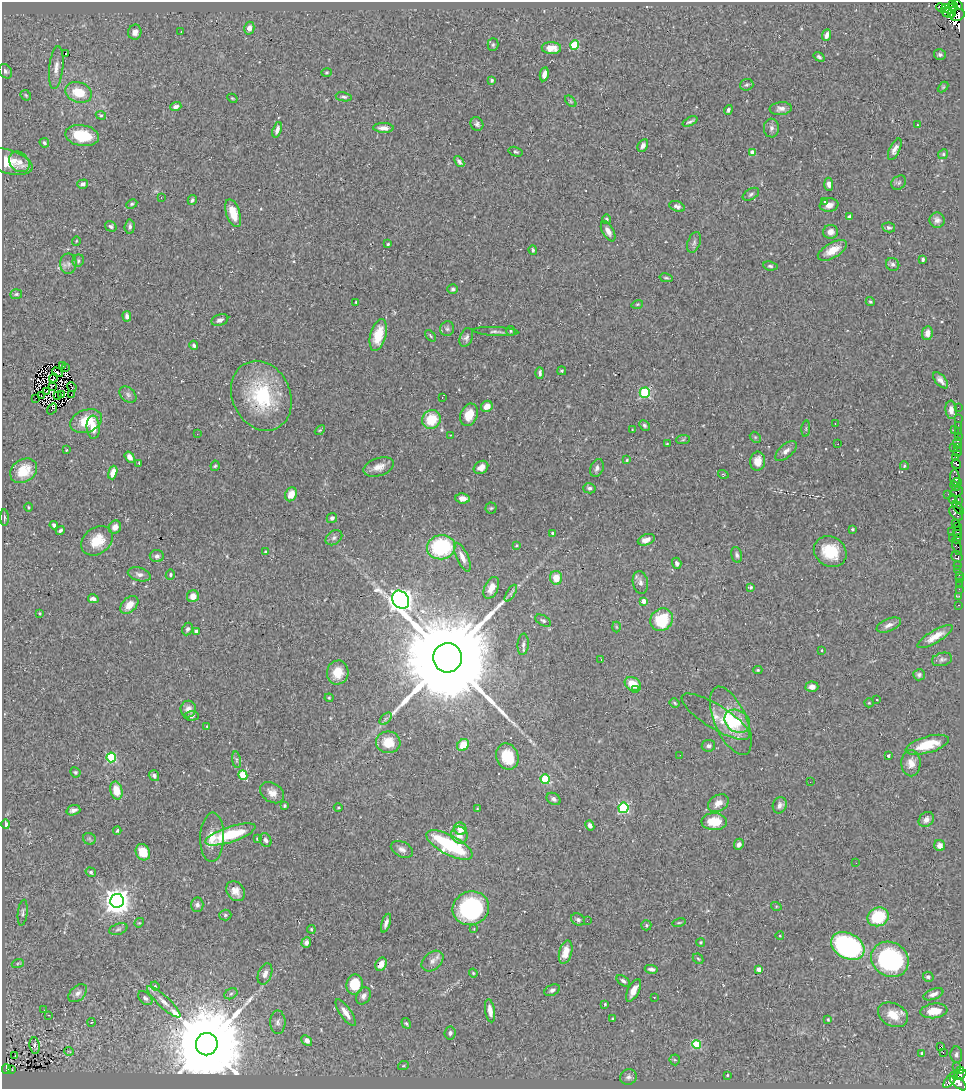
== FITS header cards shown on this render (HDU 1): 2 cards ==
NAXIS1  =                  962
NAXIS2  =                 1087

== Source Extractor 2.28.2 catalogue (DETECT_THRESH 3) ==
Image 962 x 1087 px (HDU 1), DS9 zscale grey, 1 PNG px = 1 image px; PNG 966 x 1091 px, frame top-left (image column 1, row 1087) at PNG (2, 2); each listed source drawn as its Kron ellipse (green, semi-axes under 4 px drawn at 4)
Background 0.309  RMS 0.021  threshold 0.062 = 3 sigma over >= 5 px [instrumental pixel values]
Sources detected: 375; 5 with non-positive FLUX_AUTO (blend fragments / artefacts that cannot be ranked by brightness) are neither listed nor drawn; the other 370 listed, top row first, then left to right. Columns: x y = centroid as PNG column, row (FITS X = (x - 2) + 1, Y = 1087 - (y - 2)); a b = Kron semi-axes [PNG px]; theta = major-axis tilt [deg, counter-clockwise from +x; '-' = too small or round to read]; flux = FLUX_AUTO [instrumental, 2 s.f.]
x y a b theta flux
952 3 3 2 - 140
958 5 5 4 - 260
941 8 5 3 - 82
946 8 4 3 - 170
951 8 7 2 35 130
947 13 7 3 -27 430
952 14 3 2 - 180
957 15 7 6 - 440
249 28 6 5 - 6.6
135 32 7 6 - 7.6
181 32 2 2 - 0.72
827 35 6 4 68 6.8
493 45 6 5 - 2.5
575 45 4 4 - 72
551 48 9 6 -3 13
65 54 3 3 - 45
940 55 6 5 - 3.1
819 57 6 4 -36 2.7
56 68 21 7 84 11
5 71 8 6 -53 3.8
326 73 5 4 - 1.7
544 74 7 4 78 8.3
492 80 4 3 - 2.1
747 85 7 5 18 2.7
943 87 6 4 45 1.5
79 92 14 10 -18 35
26 95 6 4 -45 2
344 97 8 4 -10 3.3
232 98 5 3 - 1.4
571 101 7 4 -46 2.3
176 107 5 4 - 6.1
781 109 11 6 6 7.2
728 110 5 3 - 3.1
101 115 5 4 - 1.8
690 121 8 3 25 2.9
477 124 7 6 - 3.7
917 125 2 2 - 20
383 128 10 5 -2 8.8
771 128 9 7 89 5.1
277 130 8 4 71 6.5
82 135 17 10 -10 53
44 143 5 4 - 2.4
643 145 7 5 61 4.6
895 149 11 5 64 7.2
516 152 7 4 -17 2.3
753 153 4 4 - 21
943 154 5 4 - 2.1
8 162 25 12 -17 28
19 162 11 9 -45 8.6
459 162 6 3 -50 3.8
899 183 8 6 39 3.3
83 184 5 4 - 4.4
829 184 6 4 -85 4.9
751 194 9 5 30 3.4
161 197 3 2 - 1.4
192 200 5 4 - 2.9
825 202 3 2 - 0.82
132 204 6 4 27 2.2
829 205 9 7 8 8
677 206 8 5 -19 4.8
233 213 14 7 -71 27
849 216 4 3 - 3
606 219 5 4 - 3.2
937 220 8 7 - 6.1
111 226 6 5 - 3.1
130 227 7 5 85 3.8
889 227 6 5 - 2.9
608 231 11 5 -61 8.7
831 232 7 7 - 7.4
76 241 5 3 - 1.1
694 242 11 6 69 4.2
388 244 3 3 - 1.6
533 250 5 3 - 2.4
832 250 16 7 30 22
923 259 4 3 - 2.6
78 261 6 5 - 3.1
68 264 10 8 90 6.4
893 264 7 6 - 3.9
770 266 7 4 -8 2.8
666 278 7 4 -12 2
453 289 5 5 - 3
16 294 6 5 - 2.2
356 302 3 2 - 1.1
870 302 5 4 - 2
637 304 6 3 19 1.5
127 316 5 4 - 4.7
220 320 8 5 20 5.2
447 329 7 7 - 3.5
496 331 22 4 -3 5.3
511 331 5 4 - 1.8
927 333 7 5 78 10
378 335 16 8 75 34
430 336 7 3 -50 1.8
466 337 10 6 68 4.6
194 345 4 3 - 3.4
62 366 3 2 - 1.3
65 368 2 2 - 0.33
562 371 4 3 - 1.9
57 372 6 2 -33 1.8
540 373 5 3 - 4.1
53 378 4 2 - 0.75
940 380 10 5 -48 6.6
52 386 4 2 - 0.5
72 387 5 2 - 0.98
47 391 2 2 - 0.17
645 393 5 5 - 120
41 395 2 2 - 1.1
61 395 3 2 - 1
71 395 3 2 - 5.3
128 395 10 6 -41 4.6
58 396 3 2 - 0.55
261 396 36 29 -65 110
442 397 3 2 - 4
36 398 2 2 - 3.3
487 406 6 5 - 12
958 407 2 2 - 1.5
52 409 6 3 54 5
951 410 9 5 -83 6.9
469 415 12 8 69 20
431 419 9 9 - 38
958 419 2 2 - 5.4
86 421 16 11 21 35
835 424 3 2 - 2.2
644 425 6 4 -46 2.5
958 425 2 2 - 5.8
93 427 11 6 -86 17
632 429 2 2 - 0.9
806 429 8 3 85 1.7
954 429 4 3 - 34
320 430 6 3 44 1.6
958 432 3 3 - 18
197 434 2 2 - 0.66
450 435 3 2 - 1.5
958 436 2 2 - 9
755 437 6 4 -45 2.1
683 440 7 4 3 2.2
957 443 6 3 -90 25
667 444 4 3 - 1.2
838 444 2 2 - 1.4
953 447 3 3 - 27
958 448 3 3 - 17
66 450 3 2 - 1
786 451 13 6 42 6.7
957 452 5 3 - 340
130 457 6 4 -53 6.7
956 458 3 3 - 160
627 460 4 3 - 1.6
758 461 9 7 83 14
139 463 3 2 - 1.3
956 464 5 4 - 220
215 466 5 4 - 1.8
904 466 4 3 - 1.6
379 467 15 9 18 13
481 467 8 6 35 11
597 468 9 6 69 5.3
24 471 14 11 35 32
113 472 7 4 73 15
723 474 5 3 - 1.3
955 478 9 5 -83 280
957 482 4 2 - 140
955 486 5 3 - 180
589 488 6 5 - 3.7
956 492 7 4 28 240
291 494 7 5 66 16
948 494 2 2 - 2
463 498 7 5 -7 8.1
953 499 5 3 - 230
958 500 3 2 - 82
28 507 4 3 - 1.3
491 508 5 5 - 2
958 508 7 3 -55 14
956 513 8 5 -49 110
4 518 8 3 -88 2.5
332 518 5 5 - 4.6
956 523 2 2 - 55
54 525 4 3 - 4
115 527 7 6 - 11
958 527 3 2 - 72
852 529 4 3 - 1.7
60 531 5 3 - 2.7
952 532 3 2 - 5.5
958 532 5 3 - 28
553 533 4 3 - 7
334 538 9 6 37 4.2
952 538 3 2 - 6.8
957 539 5 3 - 21
646 540 9 5 20 9.4
97 541 17 13 38 32
516 546 4 2 - 1.1
441 547 14 12 11 120
957 547 8 4 -70 43
266 552 4 3 - 2.1
830 552 17 14 -34 46
737 555 8 5 -76 3.9
157 556 7 6 - 4.4
957 556 6 5 - 270
462 557 15 5 -65 11
677 563 6 4 -70 3.7
958 565 3 2 - 16
957 569 2 2 - 4.7
139 574 12 6 -15 6.1
170 575 5 4 - 2.5
959 575 2 2 - 3.9
556 578 7 6 - 20
959 579 2 2 - 3.9
640 582 11 7 -80 6.8
959 584 2 2 - 9
751 587 4 3 - 2.3
491 588 11 6 65 16
959 589 2 2 - 2.1
511 593 9 4 59 3.1
193 596 6 6 - 10
959 596 3 2 - 2.4
93 599 5 4 - 5.2
401 600 10 7 -52 1500
643 601 4 4 - 16
129 605 11 7 44 16
959 605 3 2 - 2.5
40 613 4 2 - 1.2
661 620 12 10 46 59
543 621 8 5 -31 2.9
889 625 13 6 23 7.7
616 627 5 3 - 1.3
188 629 6 5 - 3.3
196 631 4 3 - 5.3
935 637 20 6 31 17
523 644 11 5 85 5
822 650 4 3 - 1.4
447 658 14 14 - 53000
601 659 3 2 - 2.3
942 659 10 6 14 4.3
758 670 4 4 - 1.7
338 672 12 11 - 23
919 675 5 5 - 3.2
633 684 8 6 -32 24
812 687 6 5 - 8.5
636 690 3 3 - 4
329 698 4 4 - 1.5
876 700 3 3 - 5.1
675 703 5 3 - 1.8
869 703 5 4 - 1.5
188 709 8 8 - 9.6
192 716 7 4 4 2.9
716 717 39 12 -32 22
386 719 7 4 46 2.9
731 721 37 16 -66 62
737 721 14 10 -32 25
207 726 3 3 - 1.3
388 742 12 11 - 27
463 745 6 5 - 25
927 745 22 8 16 38
708 746 7 6 - 4.9
680 755 3 2 - 1.3
888 756 3 3 - 2.8
111 757 5 4 - 110
507 757 13 11 -67 44
236 760 8 4 -82 3.5
911 763 13 9 -88 12
75 772 5 4 - 2.1
243 775 5 4 - 57
154 776 6 5 - 4.3
545 779 4 4 - 64
810 782 2 2 - 0.79
116 791 9 6 -76 23
272 793 13 9 -34 11
554 799 7 5 -33 4.3
718 803 11 8 32 11
780 805 8 7 - 6.1
284 806 3 3 - 2.1
338 807 4 3 - 1.3
623 808 5 5 - 160
477 809 3 3 - 1.1
73 810 7 5 18 5.2
926 819 8 7 - 8
714 822 13 8 -1 32
6 824 4 4 - 7.2
590 826 5 4 - 5.4
460 829 6 6 - 14
117 831 4 3 - 1.9
230 834 26 8 18 71
459 835 9 8 - 14
212 837 24 12 88 24
89 839 6 5 - 2.6
257 839 4 4 - 1.7
266 840 7 5 -64 4.2
739 844 6 4 65 5.5
449 845 25 9 -28 140
940 846 5 5 - 8.2
402 849 12 7 -26 6.7
143 852 8 7 - 26
856 863 2 2 - 0.83
91 872 5 4 - 2.8
236 891 11 8 -51 11
117 901 7 7 - 1900
197 905 7 6 - 5
776 906 5 3 - 1.3
471 908 18 16 21 180
23 913 13 5 84 3.9
225 915 6 5 - 2.3
878 917 11 9 23 72
578 920 7 5 -25 3.4
587 921 3 2 - 1.7
139 923 5 4 - 1.5
386 923 10 4 71 5.8
679 923 7 3 11 1.6
646 925 5 5 - 2.8
118 929 9 5 18 3.4
311 929 4 3 - 1.6
474 929 3 2 - 0.96
780 936 4 3 - 0.98
700 942 4 4 - 1.6
306 943 5 5 - 4.5
848 946 18 12 -29 300
566 952 12 6 75 18
698 959 6 4 -44 2
890 959 19 17 -30 210
432 961 12 8 40 8.3
18 963 6 4 19 2.1
381 964 7 5 61 13
651 969 6 3 -11 3.8
759 970 4 4 - 18
473 973 4 3 - 1.4
265 974 11 6 70 9.3
928 977 5 5 - 3.9
623 981 7 4 -38 3.6
355 985 10 8 79 41
155 986 4 3 - 1.2
552 990 8 5 25 3.7
634 990 12 5 62 13
78 993 11 7 43 6.9
231 994 7 5 29 3.1
933 994 10 5 21 7.5
363 996 9 7 62 6.4
654 997 2 2 - 0.69
145 998 8 5 -44 3.6
164 1002 22 6 -43 12
605 1004 4 3 - 1.5
44 1010 2 2 - 2.3
490 1011 12 5 -81 12
934 1011 13 7 6 27
346 1013 16 5 -55 12
48 1015 2 2 - 0.99
893 1015 16 11 -27 24
613 1019 3 3 - 1.5
828 1020 4 3 - 1.3
92 1022 4 3 - 1.2
278 1022 11 7 -90 6.2
406 1023 5 4 - 2.3
450 1033 6 5 - 3.7
307 1040 6 4 -40 7.6
207 1044 11 11 - 35000
697 1044 4 4 - 75
35 1046 8 5 -82 5
941 1046 4 2 - 28
69 1051 5 3 - 1.1
922 1053 4 3 - 2.1
943 1053 3 2 - 1300
15 1055 3 2 - 2.8
956 1055 8 6 -86 4.5
675 1060 5 5 - 2.2
403 1066 5 3 - 1.4
957 1066 3 2 - 3.1
6 1069 5 3 - 23
12 1069 3 2 - 1.4
960 1070 3 3 - 42
727 1075 3 2 - 1.4
960 1075 7 4 26 88
628 1077 8 7 - 5.1
951 1080 10 4 51 290
958 1083 10 4 -37 580
At the frame edge (FLAGS 8, measured only in part): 2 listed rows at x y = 952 3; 958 5
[5 non-positive-flux detections neither listed nor drawn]